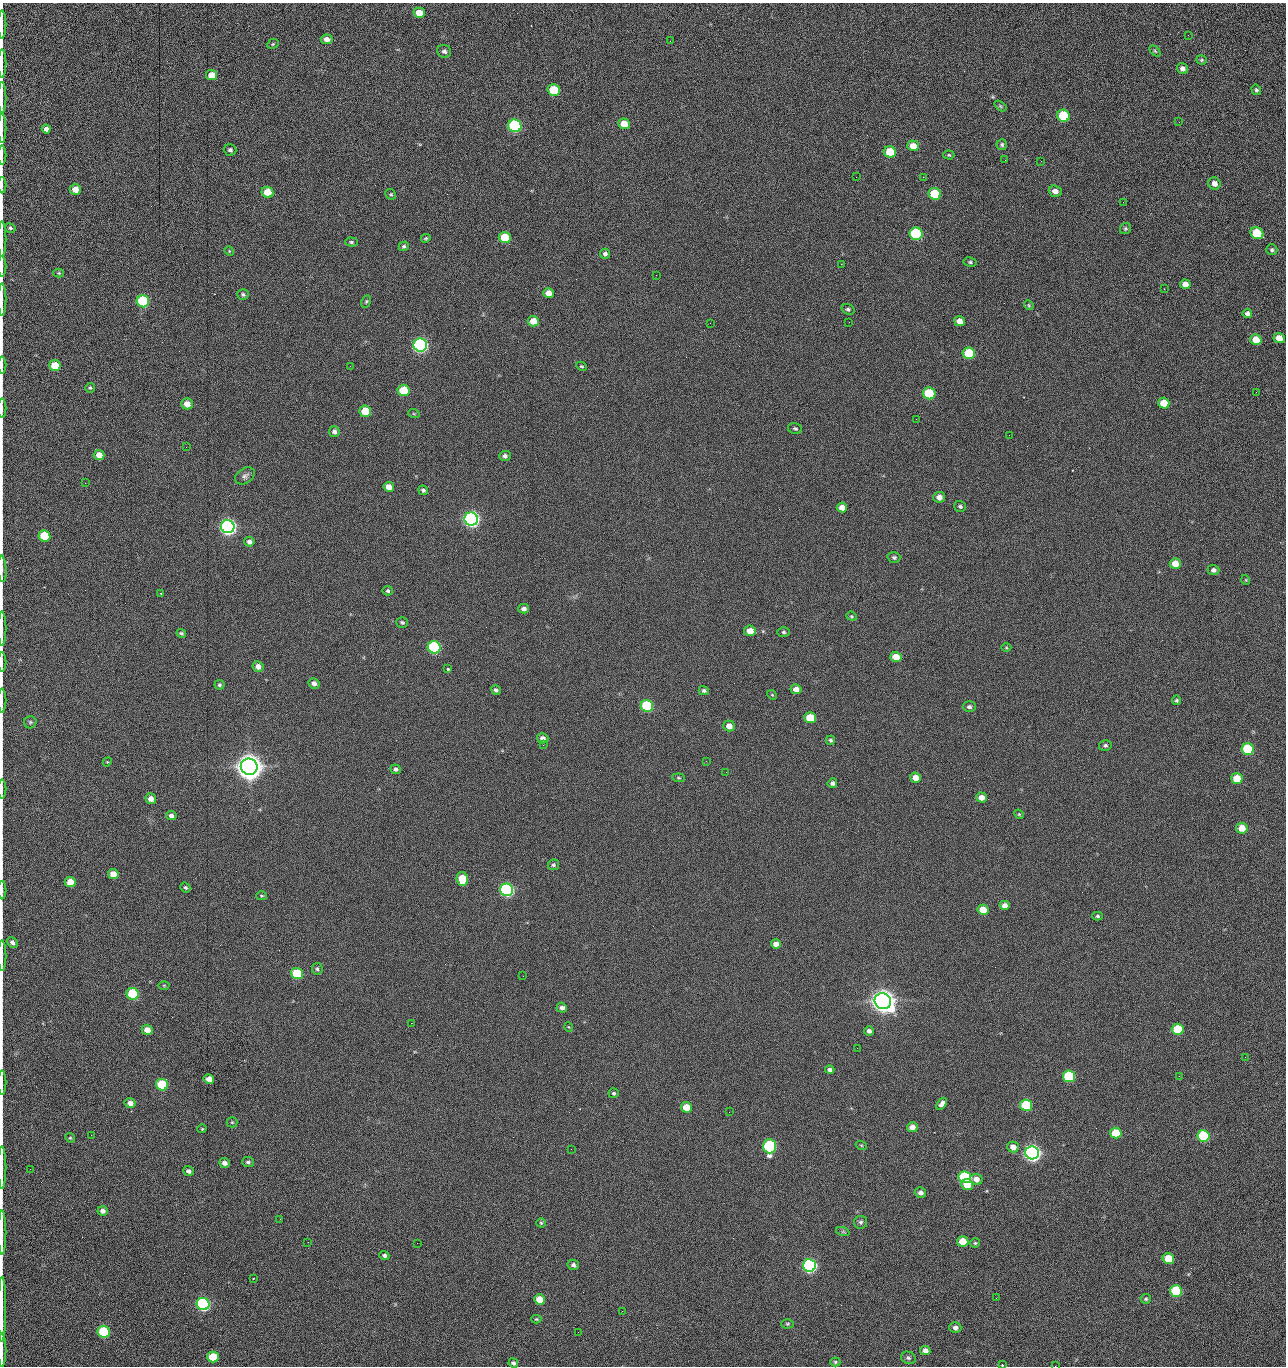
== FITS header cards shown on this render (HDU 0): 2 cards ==
NAXIS1  =                 1284 /fastest changing axis
NAXIS2  =                 1364 /next to fastest changing axis

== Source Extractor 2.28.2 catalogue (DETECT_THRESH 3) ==
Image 1284 x 1364 px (HDU 0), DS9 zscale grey, 1 PNG px = 1 image px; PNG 1288 x 1368 px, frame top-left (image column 1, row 1364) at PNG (2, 3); each listed source drawn as its Kron ellipse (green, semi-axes under 4 px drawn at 4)
Background 150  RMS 15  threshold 45.1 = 3 sigma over >= 5 px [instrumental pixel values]
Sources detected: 255; all 255 listed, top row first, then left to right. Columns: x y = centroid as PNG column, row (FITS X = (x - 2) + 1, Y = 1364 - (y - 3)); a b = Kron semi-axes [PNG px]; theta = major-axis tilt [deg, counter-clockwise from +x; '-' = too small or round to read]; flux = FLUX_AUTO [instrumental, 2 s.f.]
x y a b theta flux
419 13 6 5 - 1.3e+04
2 24 14 2 90 2.8e+03
1188 35 2 2 - 1.0e+03
327 39 6 4 -7 5.1e+03
670 41 2 2 - 1.5e+03
273 44 6 4 23 1.4e+03
444 51 7 6 - 3.0e+03
1155 51 6 4 -45 1.4e+03
1201 60 5 4 - 1.5e+03
2 63 14 2 90 2.6e+03
1182 69 6 5 - 4.2e+03
212 75 5 5 - 1.3e+04
554 90 6 5 - 4.1e+04
1256 90 5 4 - 1.9e+03
2 98 16 2 90 3.0e+03
1000 106 7 4 -36 1.6e+03
1063 116 6 6 - 6.0e+04
1179 122 2 2 - 8.1e+02
624 124 6 5 - 1.4e+04
515 126 6 6 - 1.6e+05
2 129 14 2 90 2.8e+03
46 129 4 4 - 4.3e+03
1002 145 5 5 - 1.9e+03
913 146 6 5 - 1.2e+04
230 150 6 6 - 2.6e+03
890 152 6 5 - 2.7e+04
2 155 9 2 90 1.7e+03
949 155 5 4 - 1.4e+03
1005 160 3 2 - 9.1e+02
1041 161 3 2 - 1.3e+03
856 177 2 2 - 1.5e+03
923 177 2 2 - 2.1e+04
1214 183 6 6 - 6.5e+03
2 185 8 2 90 1.0e+03
75 189 6 5 - 9.9e+03
1055 191 6 5 - 5.8e+03
267 192 6 5 - 2.0e+04
391 194 6 5 - 1.4e+03
935 194 6 6 - 5.0e+04
1123 202 2 2 - 6.0e+02
10 228 5 4 - 2.1e+03
1125 229 6 5 - 1.6e+03
1257 233 7 5 -32 4.2e+04
916 234 6 6 - 1.0e+05
426 238 5 4 - 1.3e+03
505 238 6 5 - 3.9e+04
2 239 18 2 90 3.2e+03
351 242 6 4 -1 1.8e+03
404 246 5 4 - 1.8e+03
1272 250 5 5 - 2.0e+03
229 251 5 4 - 9.2e+02
605 254 5 5 - 2.6e+03
970 262 6 4 -10 1.8e+03
841 264 2 2 - 1.9e+04
2 266 10 2 90 2.0e+03
59 273 5 4 - 1.2e+03
656 275 2 2 - 4.3e+02
1185 284 5 5 - 7.2e+03
1164 289 2 2 - 5.1e+02
548 293 5 5 - 9.1e+03
243 294 5 5 - 2.0e+03
2 299 16 2 90 2.7e+03
143 301 6 6 - 9.9e+04
366 301 6 4 63 1.4e+03
1029 305 5 4 - 1.2e+03
848 309 7 5 -19 2.0e+03
1247 313 5 4 - 3.3e+03
533 321 5 5 - 1.5e+04
959 321 5 5 - 7.3e+03
849 322 2 2 - 6.3e+02
710 323 2 2 - 2.2e+03
1279 338 6 5 - 1.0e+04
1256 340 6 5 - 1.5e+04
420 345 7 6 - 3.0e+05
969 353 6 5 - 5.6e+04
2 365 8 2 90 1.5e+03
55 366 6 5 - 2.4e+04
350 366 3 2 - 1.8e+03
581 366 5 4 - 1.3e+03
90 388 5 5 - 1.6e+03
403 390 6 5 - 3.6e+04
1256 392 3 2 - 1.1e+03
929 393 6 6 - 5.9e+04
1164 403 6 5 - 1.8e+04
187 404 6 5 - 8.7e+03
2 408 10 2 90 1.7e+03
365 411 6 5 - 2.9e+04
414 414 6 3 -19 1.0e+03
916 419 2 2 - 9.0e+02
795 428 7 5 -12 2.0e+03
334 432 5 5 - 3.5e+03
1009 435 3 2 - 8.9e+02
186 447 2 2 - 1.9e+03
99 455 5 5 - 1.1e+04
505 456 6 5 - 2.7e+03
245 476 11 7 34 3.6e+03
85 483 2 2 - 6.2e+02
389 487 5 4 - 9.2e+03
423 490 5 4 - 2.2e+03
939 497 6 5 - 5.8e+03
960 506 6 5 - 2.1e+03
842 507 5 5 - 8.3e+03
471 519 7 6 - 5.0e+05
228 527 7 6 - 5.3e+05
44 536 6 5 - 4.0e+04
249 542 5 5 - 3.8e+03
894 557 6 5 - 2.2e+03
1175 563 5 5 - 1.3e+04
2 569 13 3 -87 2.5e+03
1213 570 6 5 - 3.6e+03
1246 580 5 3 - 8.5e+02
388 591 5 5 - 1.8e+03
161 594 3 2 - 5.8e+02
524 609 5 5 - 4.1e+03
852 616 5 4 - 1.3e+03
402 622 6 5 - 2.0e+03
2 628 17 2 90 2.9e+03
750 631 6 5 - 1.0e+04
784 632 6 5 - 1.9e+03
181 633 5 4 - 1.6e+03
434 647 6 6 - 1.6e+05
1006 648 5 3 - 9.8e+02
896 657 6 5 - 1.4e+04
2 662 10 2 90 1.4e+03
258 666 5 5 - 6.9e+03
448 669 3 3 - 2.9e+03
314 683 5 5 - 4.2e+03
219 685 5 5 - 1.8e+03
796 689 5 5 - 5.9e+03
496 690 5 4 - 2.3e+03
704 691 5 4 - 2.3e+03
772 695 5 4 - 1.2e+03
2 700 12 2 90 2.1e+03
1176 700 4 4 - 1.8e+03
647 706 6 6 - 8.8e+04
969 707 6 5 - 2.8e+03
810 718 6 5 - 2.7e+04
30 722 6 6 - 1.8e+03
729 726 6 5 - 7.3e+03
543 738 6 5 - 4.5e+03
830 740 4 4 - 1.7e+03
543 745 2 2 - 2.3e+03
1105 745 6 5 - 2.2e+03
1248 749 6 6 - 7.6e+04
706 761 3 2 - 1.8e+03
107 762 5 4 - 8.7e+02
249 767 8 8 - 2.0e+06
396 769 5 4 - 2.5e+03
726 772 2 2 - 1.6e+03
679 778 6 4 -7 1.3e+03
916 778 5 5 - 1.0e+04
1237 779 5 5 - 2.5e+04
832 783 5 4 - 3.0e+03
2 789 9 2 90 1.6e+03
981 797 5 5 - 7.8e+03
151 799 5 5 - 6.6e+03
1019 814 5 4 - 1.2e+03
171 815 5 4 - 3.6e+03
1242 828 5 5 - 1.5e+04
553 865 5 5 - 2.0e+03
113 874 5 5 - 1.2e+04
462 879 7 5 -82 2.7e+04
70 882 5 5 - 1.5e+04
185 887 5 4 - 1.6e+03
2 890 9 2 90 1.6e+03
507 890 6 6 - 2.4e+05
262 896 5 4 - 1.3e+03
1005 905 5 4 - 5.4e+03
983 910 5 5 - 1.8e+04
1097 916 5 4 - 1.8e+03
12 942 6 4 -44 3.8e+03
776 944 5 4 - 5.9e+03
2 956 15 2 90 2.7e+03
317 969 5 5 - 2.0e+03
297 974 6 5 - 6.0e+04
523 976 2 2 - 1.4e+03
164 985 5 3 - 8.5e+02
133 994 6 6 - 7.4e+04
883 1001 8 7 - 1.5e+06
562 1008 5 5 - 4.0e+03
411 1023 2 2 - 3.5e+03
569 1027 5 3 - 8.7e+02
1178 1029 6 5 - 4.8e+04
147 1030 5 5 - 1.0e+04
869 1031 5 4 - 3.6e+03
857 1048 2 2 - 9.7e+02
1245 1057 3 2 - 1.2e+03
830 1070 4 4 - 3.1e+03
1069 1076 6 5 - 8.7e+04
1179 1076 2 2 - 1.9e+03
209 1079 5 4 - 8.8e+03
2 1082 12 2 90 2.1e+03
162 1085 6 5 - 6.4e+04
614 1093 5 5 - 1.7e+03
130 1103 5 5 - 5.3e+03
942 1104 7 4 55 4.5e+03
1026 1105 6 5 - 7.2e+04
686 1107 5 5 - 2.0e+04
729 1112 2 2 - 6.9e+02
232 1122 5 5 - 1.3e+03
912 1127 5 5 - 6.9e+03
202 1129 4 4 - 1.0e+03
1116 1133 6 5 - 3.1e+04
91 1135 2 2 - 1.7e+03
1203 1136 6 6 - 9.9e+04
70 1138 5 4 - 1.3e+03
861 1145 5 3 - 9.8e+02
770 1146 7 6 - 1.4e+05
1013 1147 6 5 - 7.7e+03
571 1149 2 2 - 6.3e+02
1032 1153 7 6 - 6.3e+05
248 1162 6 5 - 2.3e+03
224 1163 5 4 - 4.5e+03
2 1167 21 2 90 3.2e+03
30 1169 2 2 - 2.1e+03
188 1171 5 4 - 3.3e+03
965 1177 6 6 - 1.5e+05
976 1179 6 5 - 6.5e+03
967 1184 6 5 - 1.7e+04
920 1193 6 5 - 4.5e+03
103 1211 5 4 - 4.1e+03
280 1219 3 2 - 1.5e+03
861 1222 6 6 - 2.3e+03
541 1223 4 4 - 1.3e+03
843 1232 7 4 -18 1.7e+03
2 1233 22 2 90 4.2e+03
963 1241 5 5 - 1.8e+04
308 1242 3 2 - 1.3e+03
417 1243 2 2 - 3.5e+03
975 1243 5 5 - 1.4e+03
384 1255 5 4 - 2.5e+03
1168 1258 6 5 - 2.6e+04
573 1265 6 5 - 3.1e+03
810 1265 6 6 - 3.0e+05
253 1278 3 2 - 7.3e+02
1176 1291 6 5 - 7.8e+04
996 1298 2 2 - 1.9e+03
540 1299 5 5 - 1.7e+04
1146 1299 5 5 - 1.8e+03
203 1304 6 6 - 2.3e+05
2 1309 32 2 90 6.3e+03
622 1311 2 2 - 5.8e+02
536 1319 5 4 - 1.2e+03
787 1324 6 4 1 1.5e+03
955 1328 6 5 - 4.2e+03
104 1332 6 6 - 9.0e+04
578 1332 2 2 - 2.5e+03
2 1350 17 2 90 2.8e+03
925 1351 5 4 - 6.6e+03
213 1357 6 5 - 2.9e+04
908 1358 7 6 - 2.4e+03
835 1362 5 4 - 1.3e+03
513 1363 5 4 - 2.5e+03
1002 1365 3 3 - 1.4e+03
1055 1366 2 2 - 1.4e+03
At the frame edge (FLAGS 8, measured only in part): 25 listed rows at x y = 2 24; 2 63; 2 98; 2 129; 2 155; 2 185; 2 239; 2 266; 2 299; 2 365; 2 408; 2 569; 2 628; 2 662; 2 700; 2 789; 2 890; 2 956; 2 1082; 2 1167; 2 1233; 2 1309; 2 1350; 1002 1365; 1055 1366

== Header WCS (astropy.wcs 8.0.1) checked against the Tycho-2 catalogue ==
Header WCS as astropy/WCSLIB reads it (CRVAL/CRPIX/CD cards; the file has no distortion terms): RA---TAN/DEC--TAN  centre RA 15:41:40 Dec +51:59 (235.42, +51.99 deg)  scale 1.26 arcsec/px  FOV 26.9' x 28.5'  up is +92 deg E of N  parity flipped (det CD > 0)
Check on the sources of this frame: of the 60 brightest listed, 10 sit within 2.0 arcsec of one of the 11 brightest Tycho-2 stars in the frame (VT <= 12.29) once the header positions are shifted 0.47 arcsec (0.31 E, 0.35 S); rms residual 0.83 arcsec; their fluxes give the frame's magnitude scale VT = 25.19 - 2.5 log10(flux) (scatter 0.14 mag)
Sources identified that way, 10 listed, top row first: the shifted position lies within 2.0 arcsec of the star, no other Tycho-2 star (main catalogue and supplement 1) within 4.0 arcsec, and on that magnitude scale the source's flux lands within +1.5 / -3 mag of the star's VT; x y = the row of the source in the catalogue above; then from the Tycho-2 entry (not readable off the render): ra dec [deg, ICRS J2000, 3 dp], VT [Tycho-2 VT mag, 2 dp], TYC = Tycho-2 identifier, HIP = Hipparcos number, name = IAU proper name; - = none
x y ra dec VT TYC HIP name
420 345 235.614 +52.064 11.61 3489-1132-1 - -
471 519 235.514 +52.049 11.19 3489-1407-1 - -
228 527 235.515 +52.133 11.12 3489-1380-1 - -
249 767 235.378 +52.130 9.31 3489-1322-1 76850 -
507 890 235.303 +52.042 11.52 3489-958-1 - -
883 1001 235.232 +51.912 9.59 3489-824-1 - -
1032 1153 235.143 +51.862 10.97 3489-1016-1 - -
965 1177 235.131 +51.886 12.29 3489-908-1 - -
810 1265 235.084 +51.941 11.45 3489-1346-1 - -
203 1304 235.075 +52.152 11.74 3489-912-1 - -